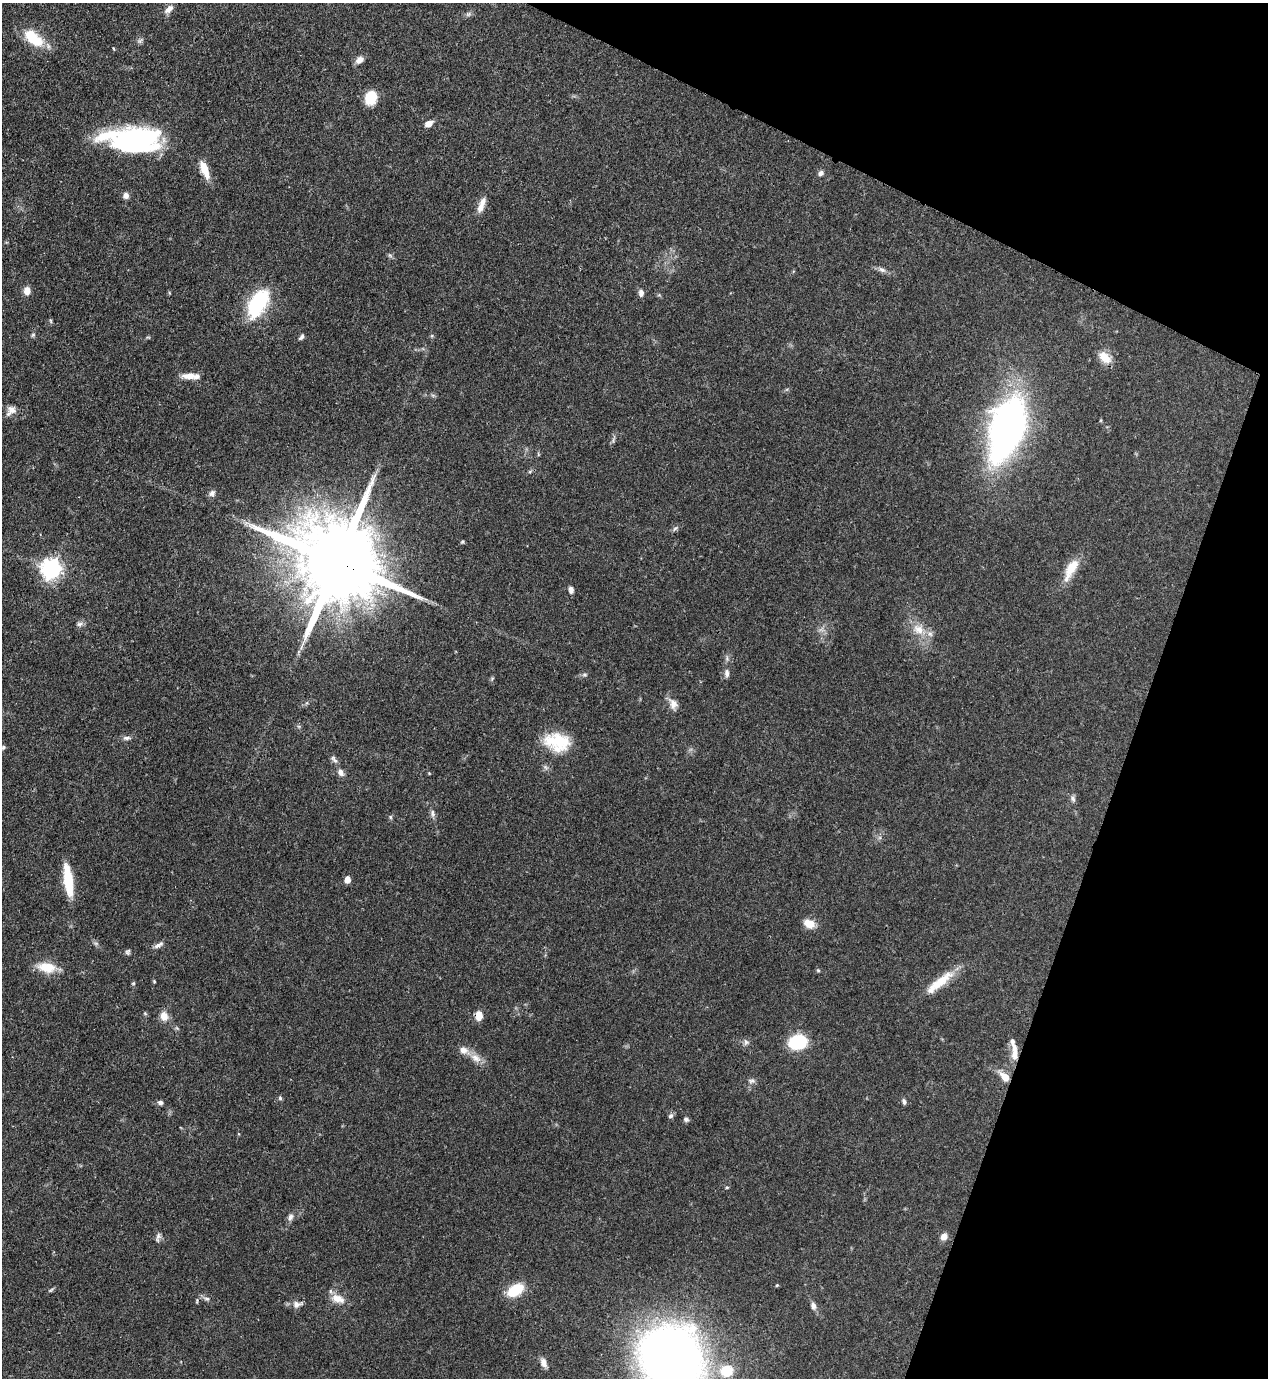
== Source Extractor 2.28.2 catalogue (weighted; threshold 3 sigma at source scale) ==
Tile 8 of 4 x 4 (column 4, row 2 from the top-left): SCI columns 4026-5291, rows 2791-4166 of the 5645 x 5583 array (HDU 1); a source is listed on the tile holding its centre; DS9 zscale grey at full resolution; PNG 1270 x 1380 px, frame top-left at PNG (2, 3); no overlay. Shown black and unused: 19% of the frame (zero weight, under 3 of 4 exposures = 7% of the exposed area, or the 3 px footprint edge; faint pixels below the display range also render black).
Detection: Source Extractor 2.28.2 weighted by HDU 2 'WHT'; one run over the whole footprint, this tile lists its part. Background 0.0728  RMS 0.0036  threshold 0.0162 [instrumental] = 3 sigma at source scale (4.5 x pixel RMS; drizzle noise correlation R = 1.50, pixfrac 1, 0.05/0.05 arcsec/px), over >= 5 px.
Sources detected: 99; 3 too faint to see at this stretch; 1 inside a brighter object's white glare — not listed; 7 inside a brighter listed object's ellipse — not listed separately; the other 88 listed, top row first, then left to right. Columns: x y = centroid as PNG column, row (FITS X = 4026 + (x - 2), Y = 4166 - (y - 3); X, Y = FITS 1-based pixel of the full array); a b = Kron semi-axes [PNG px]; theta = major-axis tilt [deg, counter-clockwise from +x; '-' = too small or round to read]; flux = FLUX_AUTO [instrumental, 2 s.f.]
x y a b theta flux
169 9 13 7 42 2.2
468 14 8 6 2 0.93
32 38 24 14 -50 11
140 41 11 5 34 0.94
114 48 4 3 - 0.39
359 60 10 7 36 2.2
371 98 12 10 68 10
429 124 9 6 25 2.5
135 140 50 25 5 63
204 169 21 8 -67 6.4
821 173 7 6 - 1.1
126 195 7 7 - 1.7
481 207 15 8 68 2.9
390 255 7 4 -44 0.65
882 270 11 6 -30 1.4
27 291 9 7 87 2.8
641 293 8 6 -89 1.6
258 303 33 18 60 26
51 321 6 4 -71 0.49
33 335 6 5 - 0.59
432 336 6 4 -18 0.42
301 337 8 4 54 0.88
1105 357 18 11 -40 4.5
189 376 18 7 -2 3.6
11 411 15 10 52 2.8
1101 420 5 3 - 0.35
1007 427 52 25 71 180
538 454 6 3 -72 0.36
212 493 10 7 46 1.3
675 528 9 5 38 0.89
462 542 5 5 - 0.47
336 561 28 20 -29 7200
1071 567 24 11 59 7.4
51 569 8 7 - 190
571 590 8 5 -81 1.5
80 624 10 6 17 1.1
918 629 19 14 -24 6.2
727 673 10 6 -85 1.5
585 675 7 6 - 0.78
673 704 16 10 -74 2.9
127 738 12 5 3 1.2
557 742 31 21 -13 15
3 747 5 5 - 0.67
335 760 10 5 -34 1.1
341 772 9 7 -63 1.8
429 773 4 3 - 0.29
1073 798 9 6 -48 1.1
432 813 11 6 -75 1.2
390 817 6 5 - 0.58
68 880 35 9 -82 14
347 880 7 5 84 2.6
809 924 12 9 -21 4.7
158 945 15 5 30 1.5
128 952 7 6 - 0.76
47 967 25 12 -8 7.5
818 970 5 4 - 0.49
154 981 5 3 - 0.32
939 982 43 10 39 9.5
133 983 5 4 - 0.45
145 1013 5 5 - 0.47
479 1015 10 7 -90 3.7
164 1016 11 8 -71 3.7
177 1028 6 4 -70 0.51
746 1042 8 7 - 1.2
798 1042 18 14 10 17
1015 1054 16 9 89 3.8
476 1058 17 10 -32 3.6
1005 1077 13 7 -45 4.8
751 1081 10 6 -2 1.1
280 1098 5 5 - 0.61
904 1101 8 5 -70 0.86
160 1103 7 5 -3 0.97
671 1116 7 6 - 1
686 1119 6 6 - 0.92
727 1187 4 4 - 0.39
290 1217 10 7 69 1.4
944 1236 9 8 - 2.2
158 1237 14 6 77 1.2
777 1285 4 3 - 0.36
51 1290 7 4 26 0.59
515 1290 20 12 32 10
207 1299 10 5 -16 1.1
338 1299 19 11 -18 4.4
297 1304 12 9 14 2.3
813 1306 9 7 -74 1.6
671 1358 42 39 -52 430
544 1363 12 7 -68 2.2
727 1371 11 10 - 13
Overlapping masked pixels (flux is a lower limit): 3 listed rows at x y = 336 561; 1015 1054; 1005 1077
Isophote crosses this tile's border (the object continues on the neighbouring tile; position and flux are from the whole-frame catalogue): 1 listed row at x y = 671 1358